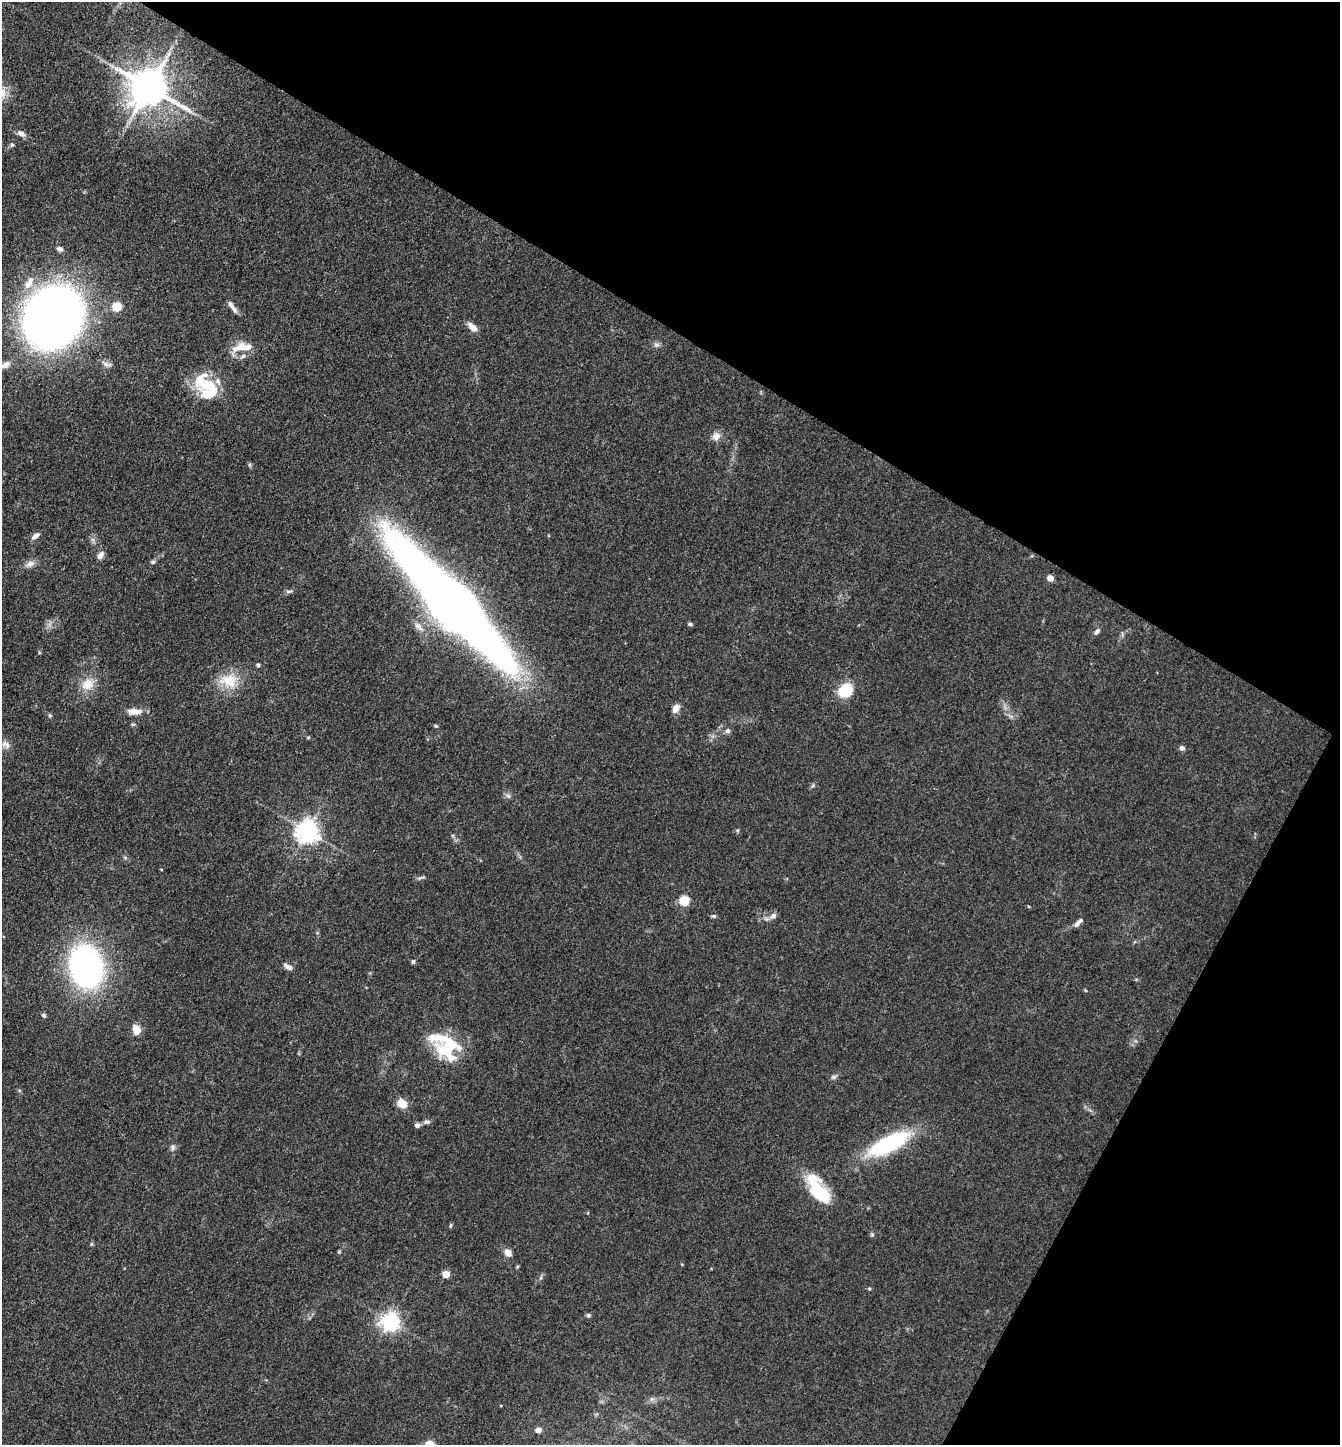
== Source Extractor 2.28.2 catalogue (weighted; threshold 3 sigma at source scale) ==
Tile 8 of 4 x 4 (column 4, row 2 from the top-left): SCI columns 4299-5636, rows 2888-4330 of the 5783 x 5774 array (HDU 1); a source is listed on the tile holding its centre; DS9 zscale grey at full resolution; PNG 1342 x 1447 px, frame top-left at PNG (2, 2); no overlay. Shown black and unused: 30% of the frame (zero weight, under 3 of 4 exposures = <1% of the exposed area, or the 3 px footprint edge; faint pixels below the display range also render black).
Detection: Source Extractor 2.28.2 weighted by HDU 2 'WHT'; one run over the whole footprint, this tile lists its part. Background 0.0821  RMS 0.0064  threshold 0.0288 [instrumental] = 3 sigma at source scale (4.5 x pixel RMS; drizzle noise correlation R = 1.50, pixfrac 1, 0.05/0.05 arcsec/px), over >= 5 px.
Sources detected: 75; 10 inside a brighter listed object's ellipse — not listed separately; the other 65 listed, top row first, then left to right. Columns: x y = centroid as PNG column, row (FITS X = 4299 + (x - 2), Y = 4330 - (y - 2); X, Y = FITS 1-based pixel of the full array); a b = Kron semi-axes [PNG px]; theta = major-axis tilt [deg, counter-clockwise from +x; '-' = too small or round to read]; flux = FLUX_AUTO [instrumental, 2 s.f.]
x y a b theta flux
149 88 11 10 - 2100
2 93 14 10 -81 7.1
21 133 10 6 -25 2.9
12 145 6 5 - 1
59 249 7 5 -23 1.9
28 284 20 10 58 9.1
230 304 12 6 -54 2.5
117 307 5 5 - 28
53 317 43 37 54 700
473 327 12 6 -42 5.4
657 345 8 6 -34 1.8
243 347 25 11 1 11
5 365 13 7 31 3.2
209 393 26 18 44 18
716 436 11 10 - 4
35 536 12 6 35 3
100 555 10 6 54 3.4
153 562 6 5 - 1.2
30 564 13 7 19 3.5
1050 578 5 4 - 8.4
289 591 9 4 5 1.2
450 603 135 26 -47 820
690 624 5 4 - 1.1
418 626 14 7 -41 3.6
1097 631 9 5 51 1.9
258 665 4 4 - 1.4
228 681 26 18 -6 17
87 684 18 14 38 9.7
845 690 14 11 42 22
676 708 10 7 63 4.5
134 711 19 8 -2 6.6
50 715 5 5 - 0.81
436 726 4 4 - 0.77
727 731 7 6 - 1.8
308 737 5 3 - 0.64
6 744 13 8 -24 3.4
1182 748 6 5 - 2.2
508 796 7 4 -19 1.3
307 831 7 7 - 480
684 900 5 5 - 34
714 916 6 5 - 1
773 916 9 7 50 2.9
1077 924 8 7 - 1.9
413 962 5 5 - 1.2
86 967 43 32 -77 160
288 967 12 6 -33 2.7
44 1015 6 5 - 1.3
136 1030 12 9 -68 6
447 1051 36 22 -32 27
834 1077 7 5 20 1.4
402 1103 12 9 -34 7.1
427 1122 9 5 0 1.7
417 1125 6 5 - 2.3
889 1143 47 16 27 61
172 1147 8 6 -71 1.7
819 1192 32 15 -57 35
450 1225 7 3 71 0.75
91 1244 5 4 - 0.8
339 1252 5 4 - 0.73
508 1252 9 6 -51 4.8
446 1274 4 4 - 14
869 1289 5 4 - 0.72
588 1315 6 5 - 1.3
390 1321 6 6 - 320
538 1430 6 5 - 3.5
Overlapping masked pixels (flux is a lower limit): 1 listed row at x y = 53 317
Isophote crosses this tile's border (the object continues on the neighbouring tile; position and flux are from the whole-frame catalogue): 1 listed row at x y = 2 93